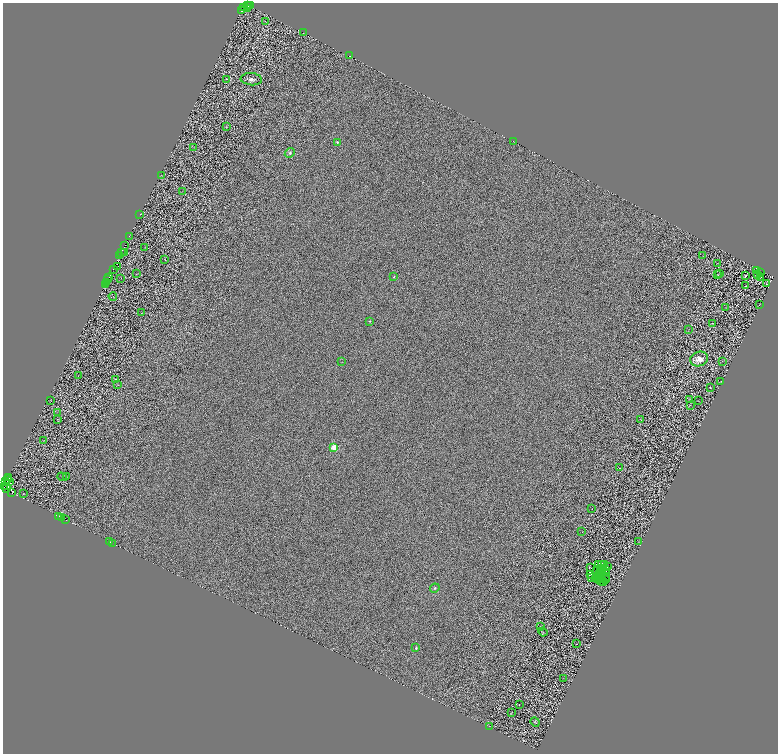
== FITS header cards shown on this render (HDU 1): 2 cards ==
NAXIS1  =                 1551
NAXIS2  =                 1503

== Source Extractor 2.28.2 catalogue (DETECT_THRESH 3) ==
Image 1551 x 1503 px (HDU 1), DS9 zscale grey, zoomed out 1/2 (1 PNG px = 2 x 2 image px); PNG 780 x 756 px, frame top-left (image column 2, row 1502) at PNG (3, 3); each listed source drawn as its Kron ellipse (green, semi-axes under 4 px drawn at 4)
Background 0.557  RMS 2.1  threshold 6.27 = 3 sigma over >= 5 px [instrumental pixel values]
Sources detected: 177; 58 cannot appear on this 1/2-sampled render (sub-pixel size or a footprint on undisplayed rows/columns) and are neither listed nor drawn; the other 119 listed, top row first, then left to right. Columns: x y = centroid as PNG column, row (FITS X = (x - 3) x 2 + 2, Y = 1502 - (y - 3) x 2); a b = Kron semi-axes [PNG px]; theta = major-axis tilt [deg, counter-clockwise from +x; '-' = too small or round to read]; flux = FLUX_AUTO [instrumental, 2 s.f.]
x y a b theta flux
248 6 2 1 - 540
250 6 2 1 - 220
243 8 3 3 - 1800
247 8 2 1 - 390
241 10 2 2 - 2900
265 22 2 1 - 190
304 33 2 1 - 210
349 56 2 1 - 900
226 79 3 1 - 110
251 79 11 6 -5 2200
226 127 4 3 - 230
337 142 4 3 - 530
514 142 2 1 - 140
194 147 2 1 - 84
290 153 5 4 - 980
161 175 2 1 - 110
182 191 2 1 - 77
140 214 2 1 - 250
129 236 2 1 - 970
125 245 2 1 - 2300
145 247 2 1 - 120
121 252 2 1 - 720
124 252 2 1 - 1900
120 255 2 2 - 8700
703 256 3 1 - 130
164 259 2 1 - 110
718 263 2 1 - 110
117 266 2 1 - 420
113 269 3 1 - 1300
757 271 2 1 - 140
761 272 2 1 - 130
136 274 4 1 - 110
720 274 4 1 - 130
718 275 4 2 - 180
757 275 2 1 - 120
745 276 3 2 - 380
394 277 3 2 - 220
761 277 2 1 - 100
108 278 2 1 - 2900
121 278 2 1 - 440
108 280 3 2 - 980
107 282 2 1 - 320
767 284 2 2 - 95
105 285 2 1 - 3900
745 286 2 1 - 130
113 296 4 2 - 210
759 305 2 1 - 110
725 307 2 1 - 110
142 313 3 2 - 130
370 321 3 2 - 310
712 323 3 1 - 160
688 330 2 1 - 100
699 359 9 7 18 4300
722 361 3 2 - 79
342 362 2 2 - 120
78 376 2 1 - 99
116 379 3 2 - 190
721 381 2 1 - 130
117 385 4 2 - 170
710 388 2 1 - 120
690 399 3 2 - 160
51 400 2 1 - 100
698 400 2 1 - 84
690 405 2 2 - 140
58 412 3 1 - 130
57 419 2 1 - 140
640 419 2 1 - 110
43 441 2 2 - 110
334 447 3 3 - 14000
620 468 2 1 - 110
66 476 2 1 - 130
8 477 3 2 - 5700
62 477 5 1 - 210
7 480 3 2 - 5200
6 481 2 1 - 1100
9 481 2 1 - 1200
3 487 2 2 - 4200
6 489 2 1 - 1100
12 492 3 3 - 3300
23 494 2 1 - 100
592 509 2 1 - 180
59 516 2 1 - 520
62 518 2 1 - 310
66 520 2 1 - 970
582 532 3 1 - 110
110 542 2 1 - 620
638 542 2 1 - 140
112 543 3 1 - 530
599 564 3 1 - 240
604 564 3 1 - 36
601 565 2 1 - 25
590 567 2 1 - 84
607 567 2 1 - 230
601 569 2 1 - 150
606 569 2 1 - 150
597 570 2 1 - 42
601 571 3 2 - 160
599 573 2 1 - 88
602 573 3 1 - 99
606 573 3 1 - 98
590 574 2 2 - 19
598 577 3 1 - 120
591 578 3 2 - 33
607 578 3 1 - 130
595 579 3 1 - 540
605 579 4 1 - 180
597 580 3 1 - 310
601 581 4 2 - 200
603 582 2 1 - 130
435 588 5 3 - 700
540 626 2 1 - 110
543 632 4 2 - 180
576 644 2 1 - 100
416 648 2 2 - 810
563 678 2 1 - 75
519 705 2 1 - 100
512 712 4 1 - 120
535 722 5 2 - 300
489 726 2 1 - 120
At the frame edge (FLAGS 8, measured only in part): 1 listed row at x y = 3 487
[58 sub-pixel or undisplayed-footprint detections neither listed nor drawn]